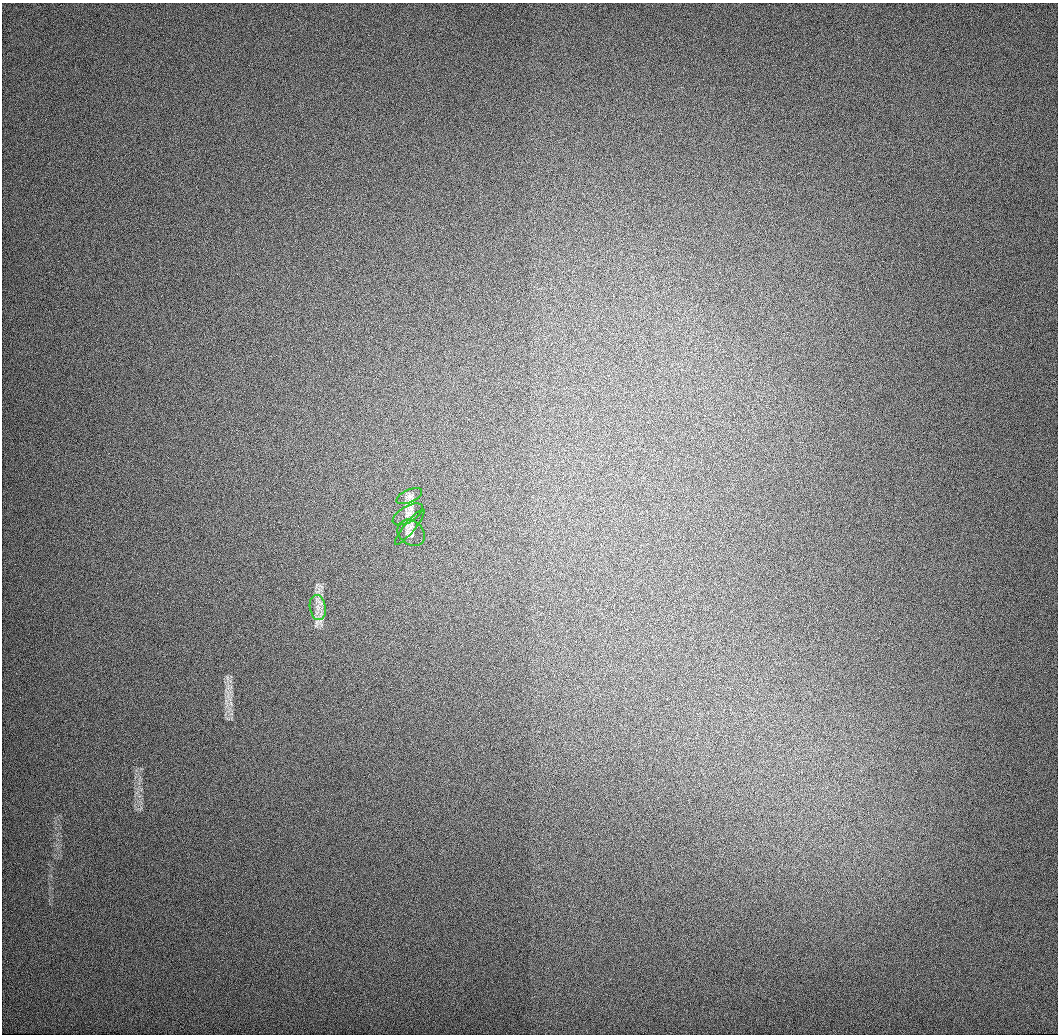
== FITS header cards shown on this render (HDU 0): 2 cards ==
NAXIS1  =                 1056 / Length of Axis 1 (Serial)
NAXIS2  =                 1032 / Length of Axis 2 (Parallel)

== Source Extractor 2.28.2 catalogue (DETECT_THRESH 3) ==
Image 1056 x 1032 px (HDU 0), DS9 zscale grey, 1 PNG px = 1 image px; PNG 1060 x 1036 px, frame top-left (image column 1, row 1032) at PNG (2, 3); each listed source drawn as its Kron ellipse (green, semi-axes under 4 px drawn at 4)
Background 509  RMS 3.5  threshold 10.5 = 3 sigma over >= 5 px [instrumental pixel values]
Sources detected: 5; all 5 listed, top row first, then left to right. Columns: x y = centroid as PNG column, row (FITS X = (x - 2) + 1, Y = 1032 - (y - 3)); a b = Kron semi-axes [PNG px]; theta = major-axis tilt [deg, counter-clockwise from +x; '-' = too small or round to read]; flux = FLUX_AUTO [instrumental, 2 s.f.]
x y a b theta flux
409 496 14 6 24 1000
408 514 17 8 30 1600
410 527 22 5 51 1300
411 533 15 11 -40 1400
318 608 13 8 -80 1700